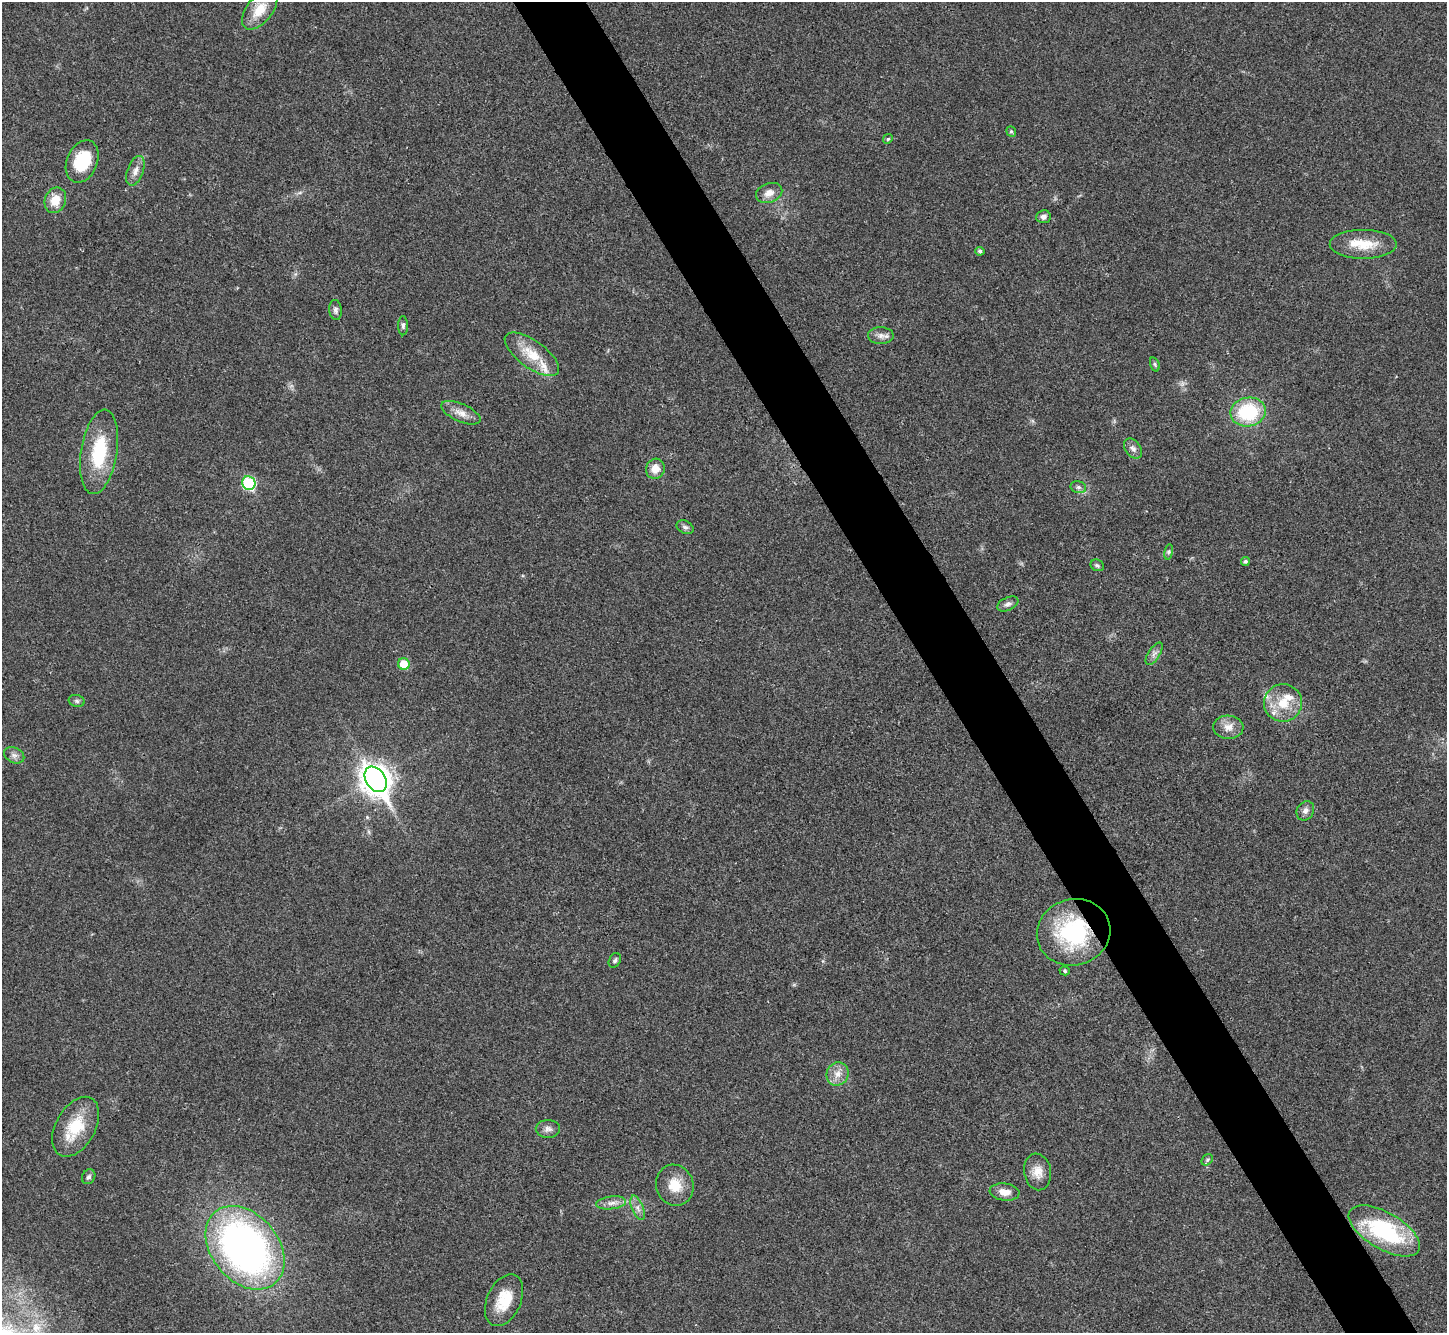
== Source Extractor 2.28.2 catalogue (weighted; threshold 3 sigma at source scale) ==
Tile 6 of 4 x 4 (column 2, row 2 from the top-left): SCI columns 1451-2895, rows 2958-4288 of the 5788 x 5779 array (HDU 1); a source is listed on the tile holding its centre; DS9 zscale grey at full resolution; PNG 1449 x 1335 px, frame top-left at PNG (2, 2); each listed source drawn as its Kron ellipse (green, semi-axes under 4 px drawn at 4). Shown black and unused: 5% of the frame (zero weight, under 3 of 4 exposures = <1% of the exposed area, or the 3 px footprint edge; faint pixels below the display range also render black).
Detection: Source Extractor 2.28.2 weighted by HDU 2 'WHT'; one run over the whole footprint, this tile lists its part. Background 0.0209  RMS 0.0039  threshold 0.0177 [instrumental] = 3 sigma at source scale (4.5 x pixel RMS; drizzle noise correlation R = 1.50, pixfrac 1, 0.05/0.05 arcsec/px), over >= 5 px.
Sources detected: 54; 3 inside a brighter listed object's ellipse — not listed separately; the other 51 listed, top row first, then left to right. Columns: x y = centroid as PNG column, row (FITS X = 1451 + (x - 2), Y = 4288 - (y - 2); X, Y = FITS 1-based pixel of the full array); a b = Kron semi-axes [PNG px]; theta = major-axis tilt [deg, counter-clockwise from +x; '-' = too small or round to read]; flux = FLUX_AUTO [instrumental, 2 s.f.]
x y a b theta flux
260 10 23 12 51 8.9
1011 132 6 4 -69 0.63
888 139 5 4 - 0.55
82 161 22 15 67 16
135 171 15 8 70 2.8
769 193 13 9 22 3.4
55 200 13 10 67 6.3
1043 217 7 6 - 1.5
1363 244 33 14 0 11
980 251 5 4 - 0.87
336 310 10 6 -83 1.3
403 326 9 5 90 1.1
881 336 13 8 -1 2.3
532 354 32 13 -36 11
1155 364 7 4 -71 0.67
1248 412 18 14 10 25
461 413 21 9 -23 3.8
1133 449 11 7 -53 1.8
99 452 43 18 81 23
655 469 10 9 - 4.4
249 483 7 6 - 33
1078 487 8 6 -14 1.1
685 527 9 6 -26 1.2
1169 552 8 4 82 0.78
1245 561 4 4 - 0.83
1097 565 7 5 -26 0.84
1008 604 11 6 24 1.6
1154 654 13 6 57 1.6
404 664 6 5 - 8.6
77 701 8 6 -16 0.99
1283 703 19 18 - 10
1228 727 15 11 -3 3.8
14 755 11 7 -27 1.8
376 779 14 9 -57 540
1305 811 10 8 58 1.9
1074 932 37 33 16 40
615 960 8 5 63 0.91
1065 971 5 4 - 0.58
837 1074 12 10 56 3.6
76 1127 32 19 60 16
548 1129 12 9 0 2
1207 1160 6 5 - 0.76
1038 1172 18 13 -81 4.9
89 1177 8 6 58 1
675 1185 21 18 -70 8.2
1005 1192 15 8 -6 4.2
611 1203 15 6 7 2.5
638 1208 13 6 -68 2.1
1384 1231 40 18 -30 43
245 1248 47 33 -50 190
504 1300 27 17 65 11
Overlapping masked pixels (flux is a lower limit): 1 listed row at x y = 1074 932